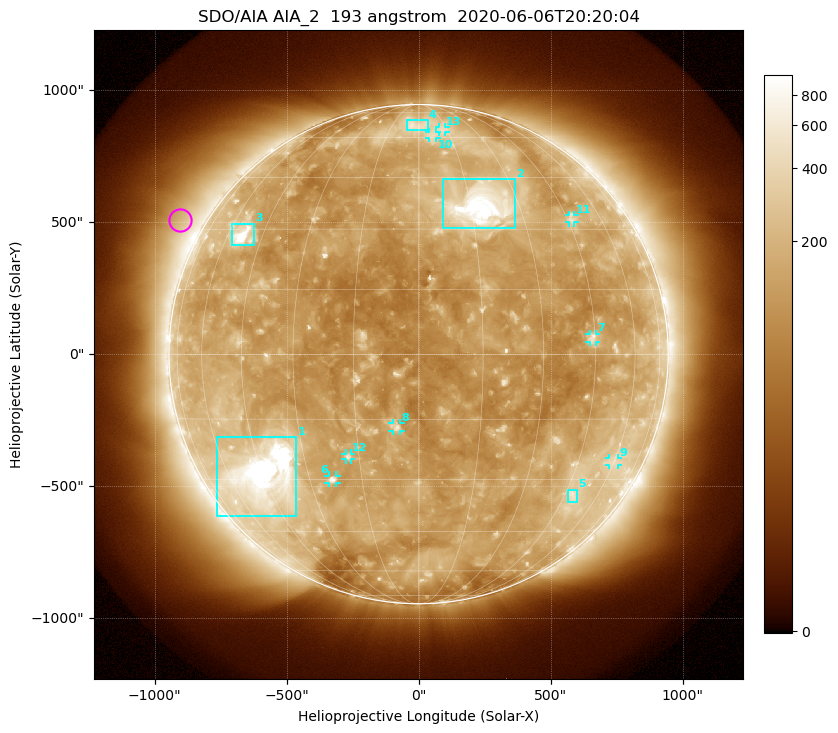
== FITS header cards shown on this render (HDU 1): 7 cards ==
TELESCOP= 'SDO/AIA'
INSTRUME= 'AIA_2'
WAVELNTH=                  193
WAVEUNIT= 'angstrom'
DATE-OBS= '2020-06-06T20:20:04.84'
CTYPE1  = 'HPLN-TAN'
CTYPE2  = 'HPLT-TAN'

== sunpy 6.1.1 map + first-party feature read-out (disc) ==
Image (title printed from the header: SDO/AIA AIA_2  193 angstrom  2020-06-06T20:20:04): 1024 x 1024 px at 2.4 arcsec/px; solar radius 946 arcsec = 394 px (full disc in frame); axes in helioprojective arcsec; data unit not stated in the header (colour bar unlabelled)
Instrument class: DISC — disc imager (sunpy class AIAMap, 193 A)
Bright regions (active regions / flare kernels): reference = the median radial profile (limb darkening/brightening removed); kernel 9 px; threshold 5 sigma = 233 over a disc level ~138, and >= 1.15x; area >= 12 px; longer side >= 9 px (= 22 arcsec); searched inside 0.97 R_sun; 13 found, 13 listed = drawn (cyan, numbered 1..; 8 of them under ~33 arcsec drawn as corner ticks so the feature stays visible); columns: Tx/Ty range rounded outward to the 5 arcsec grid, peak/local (2 s.f.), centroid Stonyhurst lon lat
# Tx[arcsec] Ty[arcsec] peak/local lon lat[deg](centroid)
1 -765..-460 -615..-315 27 -45 -29
2 90..370 475..665 13 +18 +36
3 -710..-625 410..495 8.4 -53 +28
4 -45..35 850..885 3.1 -1 +66
5 565..600 -560..-510 3.4 +48 -34
6 -340..-310 -490..-460 5.3 -23 -30
7 645..675 45..80 3.7 +44 +4
8 -100..-70 -290..-260 4.8 -5 -17
9 720..755 -420..-390 2.5 +60 -25
10 40..70 815..840 2.5 +7 +61
11 570..590 500..525 2.9 +47 +33
12 -275..-255 -400..-375 4.1 -18 -24
13 75..100 840..860 2.4 +12 +64
Off-limb structures (1.02-1.3 R_sun): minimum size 162 px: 7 found; the strongest spans PA ~40..80 deg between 1.02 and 1.3 R_sun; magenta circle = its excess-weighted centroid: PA ~60 deg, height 1.1 R_sun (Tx ~-905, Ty ~510 arcsec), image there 2.1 x the reference